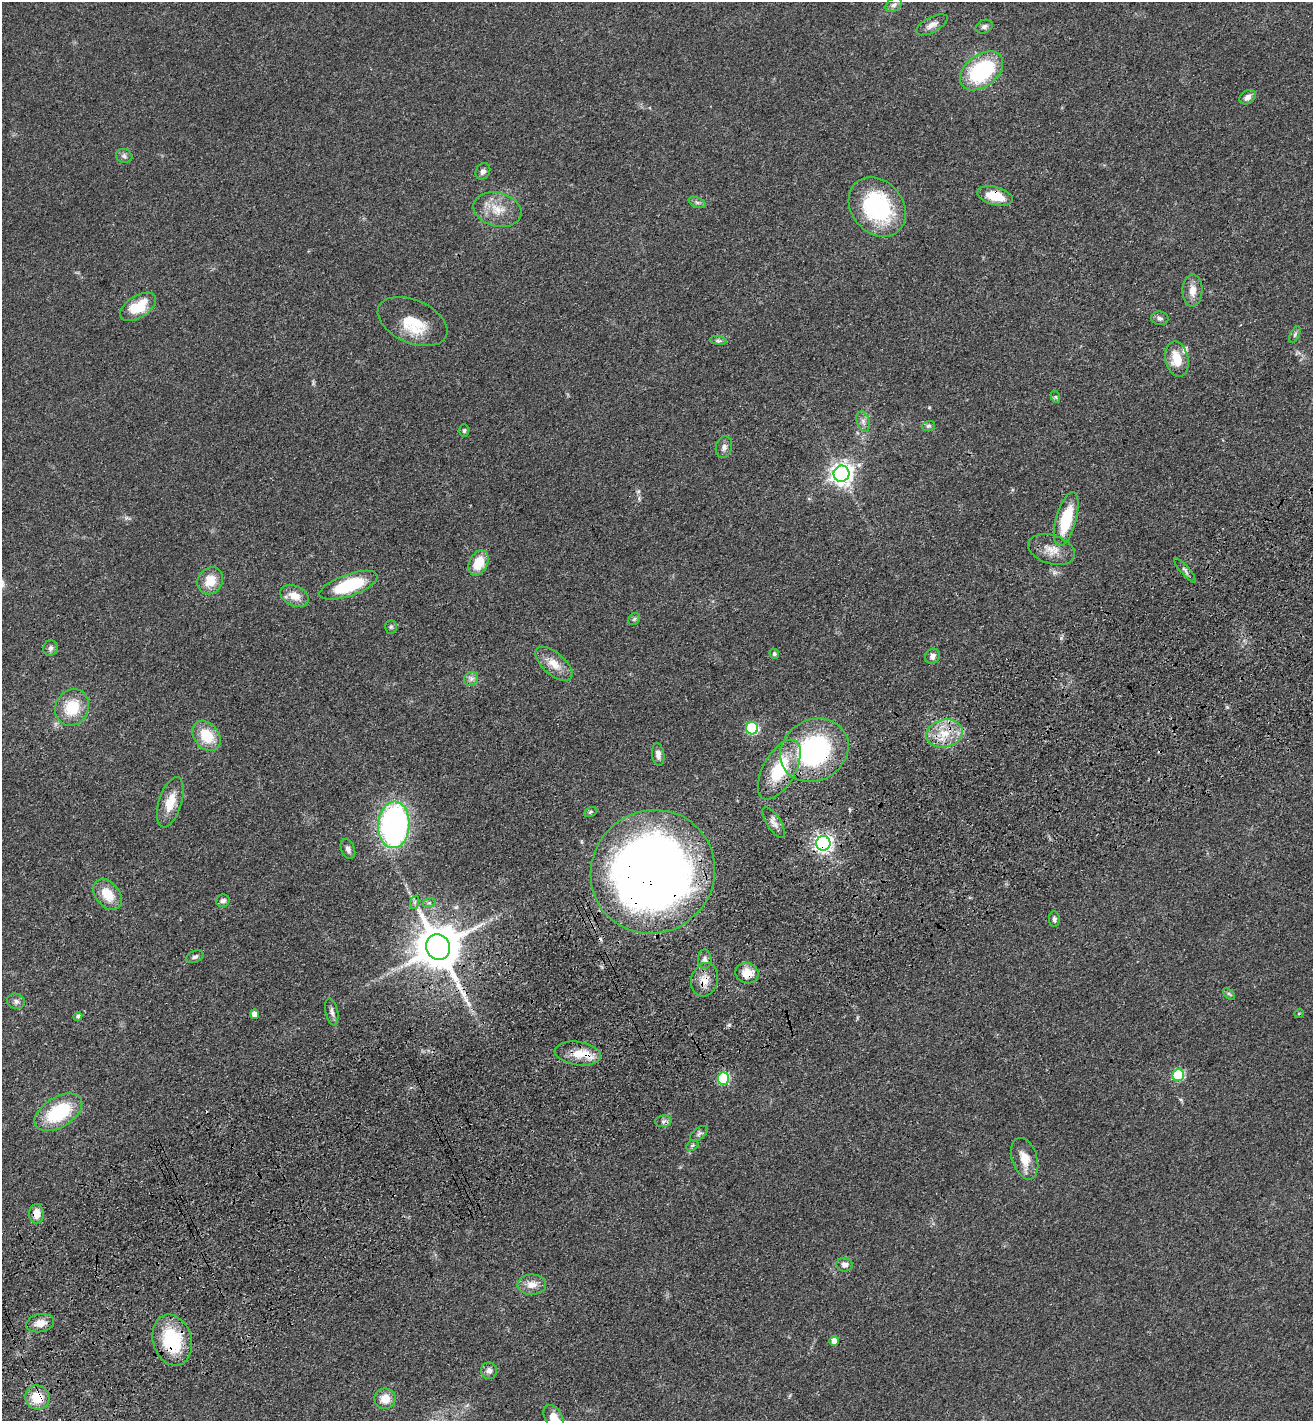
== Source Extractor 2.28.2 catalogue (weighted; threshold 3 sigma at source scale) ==
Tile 7 of 4 x 4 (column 3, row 2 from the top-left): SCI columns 2975-4285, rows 2947-4365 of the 5817 x 5892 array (HDU 1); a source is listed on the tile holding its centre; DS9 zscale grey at full resolution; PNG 1315 x 1423 px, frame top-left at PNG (2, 2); each listed source drawn as its Kron ellipse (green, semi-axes under 4 px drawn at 4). Shown black and unused: <1% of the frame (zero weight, under 3 of 4 exposures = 6% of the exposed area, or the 3 px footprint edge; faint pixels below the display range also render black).
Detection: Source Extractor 2.28.2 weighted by HDU 2 'WHT'; one run over the whole footprint, this tile lists its part. Background 0.0553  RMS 0.0058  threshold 0.0261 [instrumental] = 3 sigma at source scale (4.5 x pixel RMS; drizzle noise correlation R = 1.50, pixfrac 1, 0.05/0.05 arcsec/px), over >= 5 px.
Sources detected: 91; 2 cosmic-ray / hot-pixel residue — neither listed nor drawn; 3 inside a brighter listed object's ellipse — not listed separately; the other 86 listed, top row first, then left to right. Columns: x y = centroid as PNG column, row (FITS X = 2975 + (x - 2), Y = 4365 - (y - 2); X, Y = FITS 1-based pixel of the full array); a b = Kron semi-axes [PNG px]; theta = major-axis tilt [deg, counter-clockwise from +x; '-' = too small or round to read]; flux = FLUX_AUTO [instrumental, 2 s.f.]
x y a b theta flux
894 5 9 6 38 1.8
932 25 17 7 28 4
984 27 9 6 25 1.7
981 71 24 16 38 56
1248 97 9 6 32 2.7
124 156 8 6 -17 1.8
483 171 9 7 61 2.2
995 196 18 9 -15 13
697 202 9 5 -23 1.5
877 207 32 25 -50 65
497 210 24 17 -14 12
1192 291 16 10 89 6.1
138 307 20 11 32 17
1160 318 9 6 -7 1.8
413 322 37 21 -24 19
1295 334 9 4 63 1.2
718 341 8 4 -8 1.2
1177 359 18 11 -78 11
1056 397 6 4 -71 0.86
863 422 10 6 -73 2.5
928 426 7 5 14 1.1
464 430 6 5 - 1
724 447 11 8 75 2.6
842 474 8 8 - 400
1066 519 28 10 74 27
1052 550 24 14 -17 8.4
478 563 13 9 64 13
1185 570 15 4 -49 1.7
210 581 14 12 52 11
349 585 30 11 19 38
294 596 15 10 -25 7.8
634 619 7 5 47 1.1
391 627 7 5 87 1.1
50 648 8 7 - 2
774 654 5 5 - 1.4
932 656 8 7 - 2.9
554 664 22 11 -41 8.5
471 679 8 6 43 2.1
72 707 19 16 62 18
752 728 6 6 - 62
944 733 18 14 13 13
207 736 16 12 -51 16
814 750 35 30 30 95
658 754 11 6 -83 3.1
779 769 33 16 61 29
170 802 26 11 72 11
590 812 7 4 28 0.89
774 823 18 7 -57 3.8
394 825 23 15 86 180
823 843 7 7 - 200
348 849 10 6 -66 2.3
653 872 63 61 39 640
108 895 17 12 -51 12
223 901 7 6 - 2
415 902 7 4 71 1.2
429 903 6 4 18 1
1054 919 8 5 -88 1.3
438 947 13 12 - 2700
195 957 9 5 23 1.6
705 959 10 7 -88 2.3
747 973 11 10 - 8.8
705 980 17 13 74 7.3
1229 994 7 4 -44 1
16 1001 9 7 -16 2.1
332 1012 14 6 -78 2.5
1299 1013 5 3 - 0.49
254 1014 5 4 - 4.4
78 1016 4 4 - 1.4
578 1053 23 11 -7 11
1178 1075 6 6 - 40
723 1079 6 5 - 44
58 1112 26 15 32 35
663 1121 8 5 6 1.8
699 1134 10 6 37 1.5
692 1145 6 5 - 0.92
1025 1159 21 12 -72 8.9
36 1214 9 7 88 7.3
844 1265 8 7 - 2.7
532 1285 14 10 1 6.1
40 1323 14 9 11 6.4
172 1340 26 19 -73 38
834 1341 5 4 - 5
489 1371 8 8 - 2.7
37 1398 12 11 - 13
385 1399 10 10 - 7.9
554 1418 14 8 -59 10
Overlapping masked pixels (flux is a lower limit): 12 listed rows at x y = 995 196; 814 750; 779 769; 823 843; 653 872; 438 947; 747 973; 705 980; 578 1053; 36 1214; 172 1340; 37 1398
Isophote crosses this tile's border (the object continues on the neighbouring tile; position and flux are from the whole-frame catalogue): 1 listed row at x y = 554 1418